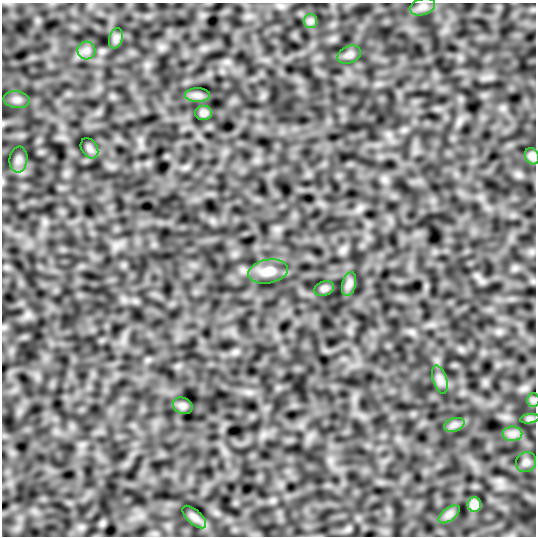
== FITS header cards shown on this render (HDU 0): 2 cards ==
NAXIS1  =                  534
NAXIS2  =                  534

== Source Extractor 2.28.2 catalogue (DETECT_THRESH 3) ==
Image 534 x 534 px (HDU 0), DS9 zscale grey, 1 PNG px = 1 image px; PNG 538 x 538 px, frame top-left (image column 1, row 534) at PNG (2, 3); each listed source drawn as its Kron ellipse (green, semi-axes under 4 px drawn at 4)
Background 0.078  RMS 6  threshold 18.1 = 3 sigma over >= 5 px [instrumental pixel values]
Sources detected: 24; all 24 listed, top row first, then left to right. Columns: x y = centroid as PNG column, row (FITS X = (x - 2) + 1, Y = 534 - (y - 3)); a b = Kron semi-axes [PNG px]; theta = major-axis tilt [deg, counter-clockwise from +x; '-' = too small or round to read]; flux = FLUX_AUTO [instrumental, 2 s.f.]
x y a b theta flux
423 7 13 8 17 2100
310 21 7 6 - 1300
116 38 10 6 72 1500
87 50 9 9 - 2100
349 55 12 8 27 1800
197 95 12 7 0 1800
17 100 13 8 -7 2000
204 113 8 7 - 1500
89 148 11 7 -58 1400
532 156 8 7 - 1900
18 160 13 9 82 2300
268 271 20 12 11 5000
349 284 12 6 75 1800
324 288 10 7 18 1200
440 379 14 7 -73 2200
533 400 6 6 - 850
183 406 10 8 -24 1300
530 419 10 4 8 1000
454 425 10 6 18 1700
513 434 10 7 0 2100
526 462 10 9 - 1800
474 505 7 7 - 2200
449 514 12 6 37 2000
194 517 15 7 -43 1700
At the frame edge (FLAGS 8, measured only in part): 1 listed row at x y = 532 156